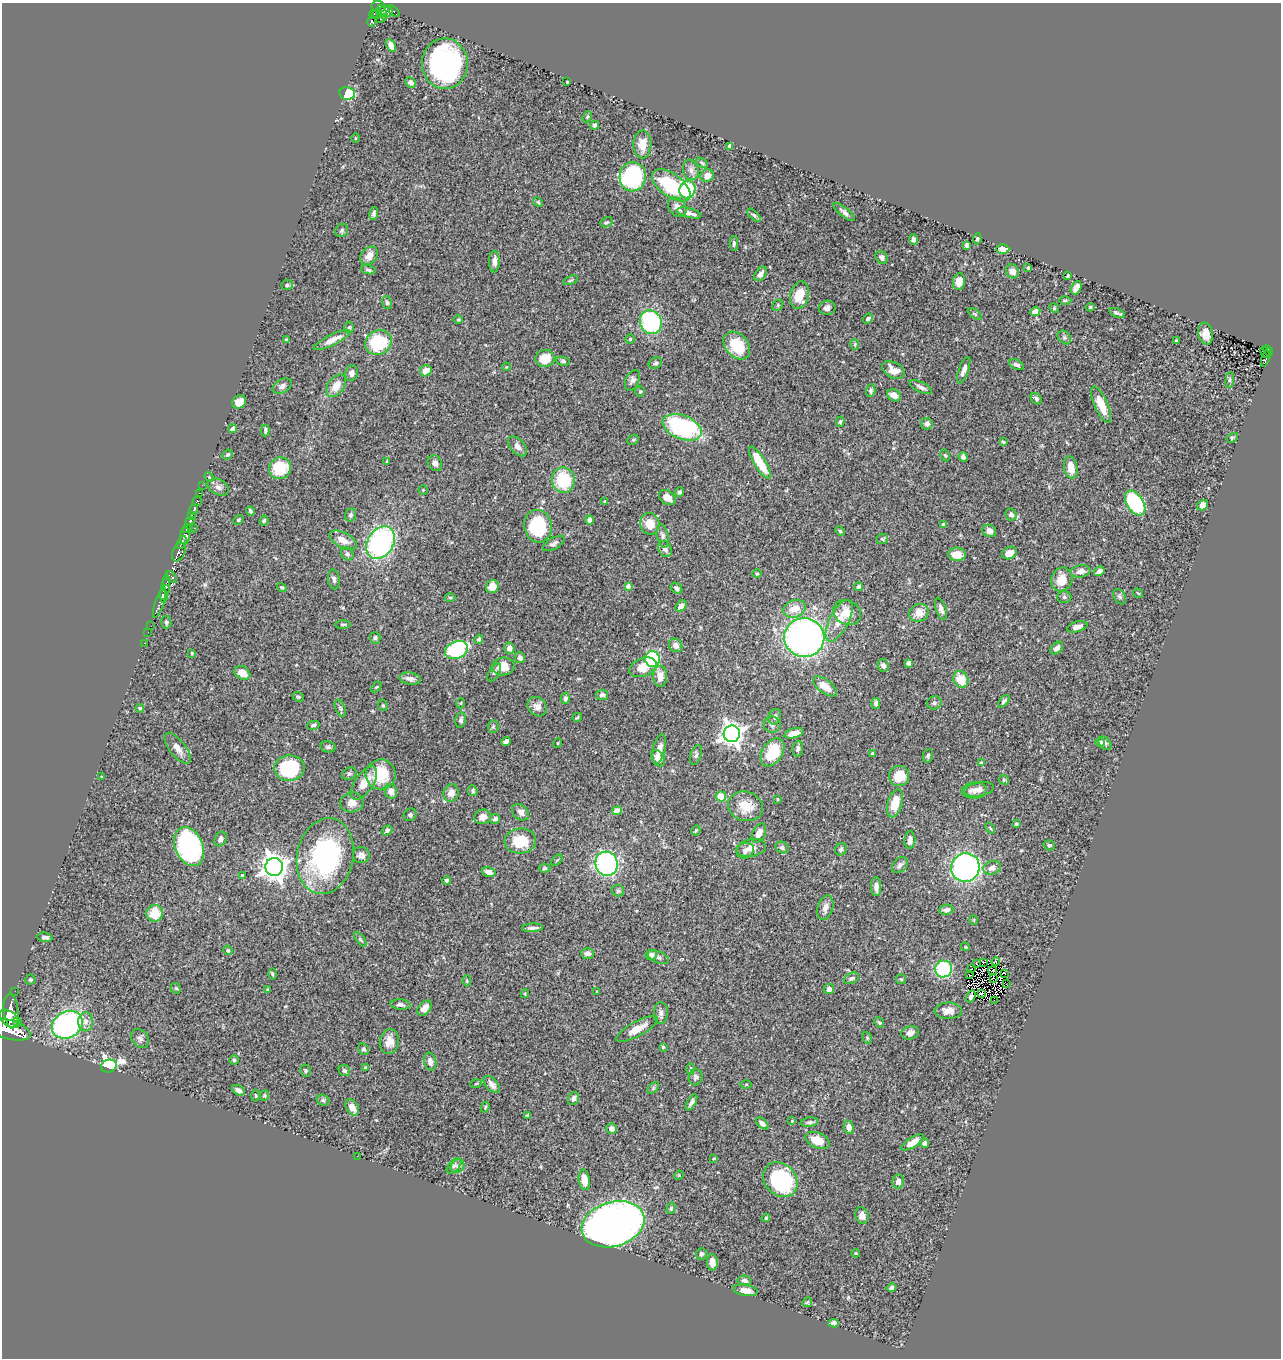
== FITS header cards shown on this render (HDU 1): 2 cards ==
NAXIS1  =                 1279
NAXIS2  =                 1356

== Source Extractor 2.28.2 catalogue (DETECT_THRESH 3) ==
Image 1279 x 1356 px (HDU 1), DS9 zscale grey, 1 PNG px = 1 image px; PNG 1283 x 1360 px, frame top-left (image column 1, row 1356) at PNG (2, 3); each listed source drawn as its Kron ellipse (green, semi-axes under 4 px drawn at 4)
Background 0.774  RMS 0.024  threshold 0.0731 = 3 sigma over >= 5 px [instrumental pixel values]
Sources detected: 392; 2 with non-positive FLUX_AUTO (blend fragments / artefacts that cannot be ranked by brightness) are neither listed nor drawn; the other 390 listed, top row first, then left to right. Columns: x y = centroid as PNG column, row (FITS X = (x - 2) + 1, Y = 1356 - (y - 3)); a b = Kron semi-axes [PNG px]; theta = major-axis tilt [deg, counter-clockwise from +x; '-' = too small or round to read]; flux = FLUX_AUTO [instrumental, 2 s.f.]
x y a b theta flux
378 7 7 5 -17 370
394 11 7 3 -43 44
382 12 7 4 -65 300
386 12 7 5 -6 260
374 14 4 2 - 58
377 14 5 3 - 130
381 18 5 2 - 64
372 22 5 4 - 180
391 46 7 4 -61 12
445 64 25 23 89 350
411 82 6 5 - 7.2
567 82 3 2 - 1.2
347 93 8 6 -10 69
587 117 6 4 64 2.1
594 125 4 4 - 4.1
355 138 5 3 - 1.5
642 144 14 9 88 22
730 146 4 4 - 6.9
702 163 6 3 -35 2.2
691 170 10 8 -73 7.8
707 176 7 6 - 12
633 177 14 13 - 190
671 185 22 11 -36 110
687 190 9 8 - 100
538 202 5 4 - 2.1
677 207 11 8 -54 11
844 212 13 4 -38 6
374 213 6 4 79 4
689 213 12 4 -15 9.1
754 215 8 4 -44 2.9
607 222 6 5 - 2.8
342 230 7 6 - 3.5
977 239 5 3 - 2.3
913 240 5 4 - 5.3
734 243 7 4 -90 3.8
967 245 4 4 - 6
1003 249 6 5 - 12
369 256 10 7 46 14
882 257 7 5 -52 4.9
494 261 11 5 -90 9.4
1028 268 3 3 - 2.3
368 270 7 4 -12 3
1012 271 7 6 - 8.3
761 274 8 5 54 7.6
1068 276 3 3 - 2.2
570 280 8 3 21 2.4
959 281 8 6 81 11
287 285 6 5 - 3.7
1076 288 7 5 61 14
799 295 14 9 76 36
1065 301 6 4 0 2.2
387 303 7 5 -74 2.9
778 305 6 4 48 2.5
1090 307 4 4 - 2
827 308 8 7 - 6.9
1054 308 5 4 - 1.8
1035 311 5 4 - 8.6
1117 313 8 2 -22 3.4
975 314 8 4 -36 2.1
868 318 5 4 - 3.2
458 320 5 3 - 1.5
651 322 12 10 -62 160
349 327 6 4 89 3
1206 334 11 7 -80 18
1064 338 7 6 - 4
630 339 5 5 - 2.2
286 340 4 4 - 2
332 340 20 5 26 16
1176 341 3 3 - 1.9
378 342 14 12 31 96
855 344 5 4 - 2.3
737 345 15 11 -48 50
1268 351 5 4 - 85
1265 352 6 3 -59 33
545 358 10 8 11 34
1266 358 10 3 70 140
563 361 7 4 -8 2.9
655 363 7 5 24 3.7
1017 365 8 4 -25 4.7
506 367 4 3 - 1.2
893 370 12 7 -29 16
964 370 14 5 70 8.7
426 371 6 5 - 18
352 373 8 6 77 7.4
632 380 11 6 65 5.9
1230 380 8 4 82 3.1
282 386 10 6 28 6.5
336 386 13 8 53 18
921 387 12 5 -26 6.5
871 391 6 4 86 3.7
640 392 5 4 - 2.4
894 395 7 5 -29 14
1036 399 6 4 -47 4
239 402 7 6 - 18
1101 405 20 6 -67 27
840 422 5 4 - 2.2
927 424 6 5 - 5.3
682 427 20 12 -21 200
233 429 4 4 - 6.9
265 430 6 3 90 2.8
1232 438 6 4 31 2
633 440 6 5 - 2.6
1003 442 3 2 - 1.8
517 446 11 7 -49 9.7
227 455 5 4 - 3.1
945 455 6 4 -61 2.2
963 457 5 4 - 4.5
387 461 4 3 - 1.4
435 463 8 6 -55 7.4
760 463 18 5 -59 42
1071 467 11 6 -78 23
280 468 11 10 - 60
209 477 5 4 - 1.8
563 480 13 11 -84 76
202 485 2 2 - 20
218 487 11 7 -29 7.1
423 490 4 4 - 1.4
680 492 5 4 - 4.1
199 493 3 2 - 79
667 497 9 6 -36 13
197 501 5 3 - 160
605 501 3 3 - 1.9
1135 503 14 8 -56 190
1203 505 6 4 34 13
194 510 5 3 - 240
251 511 4 3 - 3.7
351 515 6 5 - 3.9
1011 515 6 5 - 5.8
191 516 4 3 - 260
238 520 6 4 42 2.1
590 520 4 4 - 6.4
190 521 5 3 - 340
264 521 5 3 - 2.1
650 524 11 9 -78 25
943 524 3 3 - 3.1
538 526 16 14 -81 110
188 528 5 3 - 450
194 528 2 2 - 12
840 531 5 3 - 1.7
989 531 7 6 - 8
185 536 9 4 83 730
663 536 12 5 -78 5.6
882 539 6 5 - 2.6
343 540 15 7 -28 17
182 542 7 3 65 440
380 543 18 13 58 310
554 543 12 5 30 5.6
665 549 8 6 -63 7
179 552 10 6 67 640
1009 553 8 6 25 16
347 554 7 6 - 4.3
957 554 9 6 -1 23
1081 571 10 6 8 9.4
1099 571 6 3 32 6
757 573 5 3 - 1.7
172 577 7 3 -52 120
334 579 10 5 -80 5
1062 579 12 10 68 24
167 582 4 2 - 100
628 586 4 4 - 5.8
859 586 4 3 - 3
282 587 5 4 - 2.6
492 587 7 6 - 20
676 588 6 5 - 4.6
165 589 14 4 81 550
1138 593 5 3 - 1.4
163 595 5 3 - 360
450 597 5 3 - 1.7
1064 597 7 6 - 3.6
1120 597 8 5 -58 3.4
159 603 16 4 71 440
681 606 6 4 50 11
795 609 11 8 18 24
941 609 11 5 -72 7.2
847 613 14 12 -28 25
919 613 10 8 28 19
839 621 23 9 62 28
166 622 6 5 - 3
343 625 7 3 4 2.3
151 626 2 2 - 15
1077 627 10 5 16 8.5
148 632 2 2 - 11
375 638 6 5 - 3.5
804 638 20 19 - 670
479 639 5 4 - 2.9
144 643 2 2 - 11
676 645 7 6 - 8.5
509 648 5 5 - 9.8
1057 648 7 5 44 6.7
457 650 12 8 23 190
192 653 4 3 - 1.6
520 658 6 5 - 6.2
652 659 8 7 - 160
908 663 4 4 - 5.1
883 665 6 5 - 6.2
503 666 11 9 7 23
643 667 14 9 22 23
494 672 10 5 57 4
242 673 8 6 -30 17
660 676 11 7 -90 16
410 679 11 6 -9 8.9
961 679 8 7 - 30
825 686 14 6 -37 22
376 687 6 4 43 1.6
602 695 6 5 - 5.6
298 697 6 4 -20 2.4
565 698 6 4 80 4.8
1004 701 7 4 49 3.8
461 703 5 3 - 1.3
876 703 5 4 - 4.9
934 703 7 6 - 4
383 705 6 4 -69 2.5
537 707 10 9 - 11
140 708 4 4 - 2.2
340 708 9 5 -67 3.2
577 717 5 3 - 1.6
775 717 8 6 69 4.9
461 720 7 5 76 4.5
313 725 6 4 14 3.6
772 725 8 8 - 5.1
493 726 6 5 - 2.7
794 733 10 4 15 17
732 734 8 8 - 1100
506 741 5 4 - 5.2
1100 742 5 4 - 4.5
558 743 5 3 - 1.4
1105 743 7 5 -53 4.1
328 747 7 5 -12 3.6
178 748 18 8 -52 12
659 749 15 6 77 14
798 749 8 5 83 4.4
772 752 15 10 57 67
873 754 4 3 - 3.8
696 755 10 5 72 4.2
928 756 7 5 76 2.8
658 758 9 6 -59 13
981 763 4 4 - 1.7
289 768 15 12 3 130
349 774 7 6 - 3.4
381 774 15 15 - 62
899 776 10 10 - 26
101 777 3 2 - 1.3
1004 780 5 4 - 2.9
364 783 19 9 56 24
979 789 15 7 10 9.5
391 791 7 6 - 10
473 791 5 4 - 2.5
974 791 12 8 2 9.3
451 793 9 7 72 11
721 796 5 5 - 30
777 799 3 2 - 1.3
352 802 11 10 - 15
895 803 14 7 74 31
746 806 17 14 -17 33
617 811 5 4 - 13
520 812 9 7 -42 8.5
410 815 7 6 - 3.7
483 817 8 7 - 12
495 819 5 5 - 3.8
1016 824 3 3 - 1.7
990 828 6 3 -53 1.6
387 830 6 4 34 3.6
696 830 5 3 - 1.6
759 833 10 6 64 13
221 839 8 5 65 6.1
910 840 9 5 86 8.2
520 841 16 12 5 52
1049 845 5 5 - 2.8
189 847 20 14 -68 260
782 847 7 5 -26 4.9
751 848 15 8 11 14
841 849 6 5 - 4.1
745 851 9 7 26 6.7
361 855 8 8 - 9.7
325 856 38 28 78 260
557 860 7 3 45 1.6
607 864 12 11 - 310
900 865 9 6 46 5.8
274 867 9 8 - 1700
965 867 14 14 - 400
544 868 6 4 3 2.6
992 868 9 7 19 8.9
489 872 7 4 -16 10
242 875 3 2 - 1.4
447 880 4 4 - 4.3
876 887 9 5 -88 8.3
618 891 6 5 - 3.3
825 908 12 7 72 9
946 910 7 5 9 7.3
155 913 8 8 - 37
974 920 5 3 - 1.2
532 928 10 3 3 6.1
45 937 7 4 -9 5.6
360 939 8 3 -50 2.6
965 947 5 3 - 1.7
228 950 5 4 - 2.3
587 953 6 5 - 5.8
651 955 5 5 - 12
658 957 11 5 -24 5.3
996 961 4 3 - 9.1
984 962 4 2 - 0.63
977 964 2 2 - 1.4
943 969 8 8 - 130
971 969 2 2 - 2.2
992 971 4 2 - 0.95
1004 973 4 2 - 1.4
272 974 6 4 -89 1.9
969 974 3 2 - 1.9
852 978 8 5 25 3.6
993 978 4 2 - 0.42
30 979 5 5 - 2.3
901 979 5 5 - 2.1
467 981 5 4 - 2.1
1006 984 3 2 - 1.7
176 988 5 4 - 2.2
268 989 4 3 - 1.7
829 989 5 5 - 6.8
15 991 2 2 - 10
597 991 4 2 - 1.7
525 994 4 4 - 1.8
981 994 3 2 - 1.9
971 997 6 4 69 7.2
994 1000 2 2 - 1.3
400 1005 10 5 -5 5.5
424 1008 8 6 48 12
11 1011 17 7 -84 2400
948 1011 14 8 -1 12
661 1013 11 7 -90 6.8
10 1019 11 7 -40 2100
17 1022 4 3 - 200
86 1022 9 7 -89 8.3
879 1023 6 4 -48 2.5
67 1025 16 13 31 380
637 1029 23 7 29 21
10 1030 21 9 -16 4200
910 1033 9 6 15 7.6
140 1038 10 8 -52 6
867 1038 6 4 -69 2.2
389 1042 12 9 80 16
663 1047 4 4 - 1.9
364 1049 6 5 - 3.1
234 1060 5 4 - 2
430 1062 9 6 -76 9.3
109 1066 8 6 16 340
365 1067 4 4 - 1.7
691 1069 5 3 - 2
306 1070 6 5 - 2.4
344 1071 6 5 - 3.9
696 1077 8 7 - 4.4
476 1084 6 3 4 1.8
746 1084 5 3 - 1.6
492 1085 10 6 -49 8.3
653 1088 7 4 47 2.4
239 1090 7 4 -30 6.2
264 1095 5 4 - 2.3
256 1096 6 3 -89 1.7
574 1099 7 5 67 6.1
323 1100 6 5 - 3.2
691 1102 9 4 59 5.4
485 1107 5 4 - 2
352 1108 9 6 -58 14
528 1115 3 3 - 1.9
792 1121 4 4 - 1.4
809 1122 9 4 5 3.9
762 1124 7 4 -43 6.9
849 1127 7 5 -78 8.8
611 1129 5 5 - 9.8
817 1140 13 7 -23 26
913 1142 13 5 33 18
925 1143 5 4 - 5
357 1156 2 2 - 0.8
714 1158 3 3 - 1.6
454 1166 9 5 46 3.9
457 1166 7 6 - 5.2
679 1175 5 4 - 1.6
584 1180 10 5 -82 22
780 1180 19 15 -46 150
898 1181 7 6 - 7.6
671 1208 6 4 75 2.6
862 1215 8 6 -76 9.8
766 1218 4 3 - 1.4
613 1224 32 22 17 1100
856 1253 4 4 - 1.6
701 1254 6 5 - 3.4
712 1262 8 5 -85 12
744 1280 7 5 -6 4
892 1288 5 4 - 4
745 1290 12 5 -10 14
807 1302 5 4 - 2.1
833 1323 5 4 - 6.3
At the frame edge (FLAGS 8, measured only in part): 1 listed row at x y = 10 1030
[2 non-positive-flux detections neither listed nor drawn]